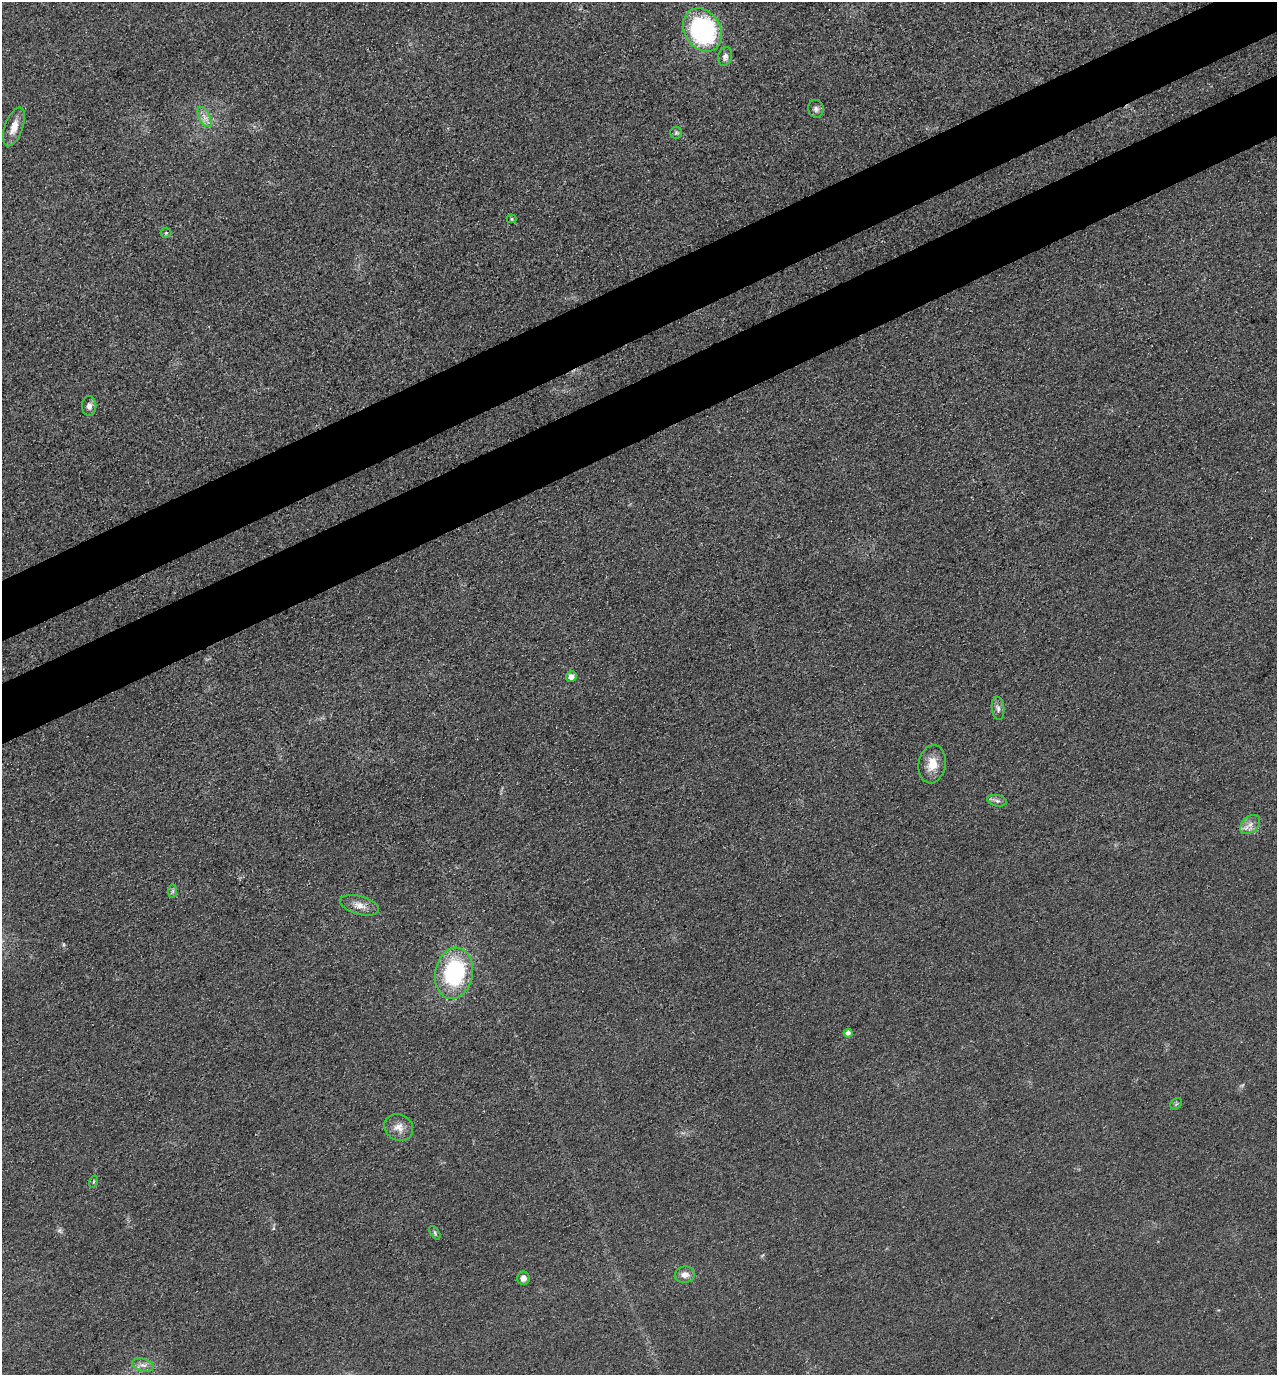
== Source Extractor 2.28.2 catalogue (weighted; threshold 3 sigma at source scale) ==
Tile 10 of 4 x 4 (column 2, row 3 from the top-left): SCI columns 1465-2739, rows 1459-2831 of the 5608 x 5664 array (HDU 1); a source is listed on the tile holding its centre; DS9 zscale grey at full resolution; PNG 1279 x 1377 px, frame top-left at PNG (2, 2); each listed source drawn as its Kron ellipse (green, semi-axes under 4 px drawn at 4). Shown black and unused: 9% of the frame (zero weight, under 3 of 4 exposures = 7% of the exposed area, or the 3 px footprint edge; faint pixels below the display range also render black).
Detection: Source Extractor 2.28.2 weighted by HDU 2 'WHT'; one run over the whole footprint, this tile lists its part. Background 0.049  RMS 0.0096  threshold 0.0433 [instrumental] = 3 sigma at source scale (4.5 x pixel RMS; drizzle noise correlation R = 1.50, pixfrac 1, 0.05/0.05 arcsec/px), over >= 5 px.
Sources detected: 25; all 25 listed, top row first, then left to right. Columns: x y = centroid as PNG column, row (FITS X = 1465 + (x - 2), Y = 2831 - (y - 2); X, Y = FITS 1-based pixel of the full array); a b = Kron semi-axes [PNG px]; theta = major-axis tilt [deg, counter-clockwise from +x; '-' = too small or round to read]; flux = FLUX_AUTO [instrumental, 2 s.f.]
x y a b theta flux
702 30 23 18 -58 150
725 56 9 6 76 4
816 109 9 7 -77 3.4
205 117 11 5 -63 5.1
14 127 20 9 70 12
676 133 6 6 - 1.6
512 219 5 4 - 1.1
166 233 5 5 - 1.4
89 406 10 7 -88 5.1
571 677 5 5 - 6
998 708 12 6 -84 3.5
932 764 19 13 80 15
997 801 10 5 -13 3.2
1250 824 11 8 43 6.1
173 891 7 4 89 1.7
359 905 20 9 -15 8.9
454 973 26 18 79 100
848 1033 4 4 - 4.6
1176 1104 6 5 - 1.5
399 1128 15 13 -27 9.4
94 1182 6 3 71 0.92
435 1233 8 4 -55 1.5
685 1275 10 8 7 6
523 1278 7 6 - 5.2
143 1365 11 6 -15 4.6